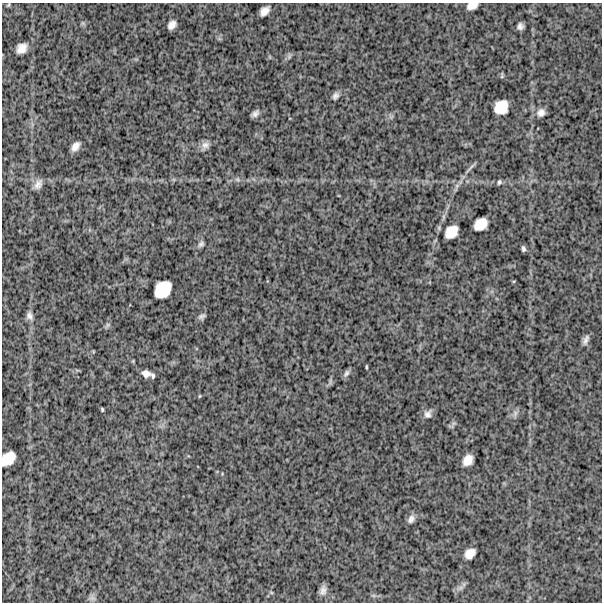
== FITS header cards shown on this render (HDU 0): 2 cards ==
NAXIS1  =                  600
NAXIS2  =                  600

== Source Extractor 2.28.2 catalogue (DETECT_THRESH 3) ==
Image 600 x 600 px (HDU 0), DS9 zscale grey, 1 PNG px = 1 image px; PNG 604 x 604 px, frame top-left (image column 1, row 600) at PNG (2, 3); no overlay
Background 1480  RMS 280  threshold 843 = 3 sigma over >= 5 px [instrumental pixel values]
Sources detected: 41; all 41 listed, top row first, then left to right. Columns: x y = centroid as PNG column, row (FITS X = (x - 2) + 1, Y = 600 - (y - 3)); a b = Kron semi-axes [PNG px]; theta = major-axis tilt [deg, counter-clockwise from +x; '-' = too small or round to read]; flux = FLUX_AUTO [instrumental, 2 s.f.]
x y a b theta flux
8 5 5 4 - 19000
472 6 10 6 15 140000
264 11 10 7 46 130000
172 25 9 6 48 110000
520 26 6 5 - 71000
22 48 10 8 44 170000
289 56 9 5 71 42000
335 96 10 7 55 68000
501 107 13 11 49 350000
541 113 11 10 - 120000
255 114 7 4 39 71000
205 145 12 9 50 100000
75 146 9 6 53 120000
471 167 25 2 47 72000
237 179 7 4 -19 36000
499 182 6 4 70 33000
38 184 13 8 60 110000
480 224 12 10 38 260000
451 232 14 11 45 250000
201 244 8 7 - 54000
523 249 5 3 - 41000
163 289 16 13 47 460000
29 316 10 8 -77 80000
202 316 8 5 23 53000
107 325 8 6 37 39000
586 340 13 6 67 75000
366 367 5 2 - 20000
146 373 8 6 -12 110000
346 373 11 6 55 54000
153 375 6 4 -81 37000
199 396 5 3 - 16000
102 409 4 3 - 23000
515 413 9 6 75 68000
428 414 12 10 59 100000
454 423 7 5 43 39000
8 458 14 10 45 300000
468 460 10 8 55 200000
411 519 12 8 56 89000
470 553 10 8 40 170000
323 590 11 7 80 98000
92 598 10 6 -9 64000
At the frame edge (FLAGS 8, measured only in part): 2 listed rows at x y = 472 6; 8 458